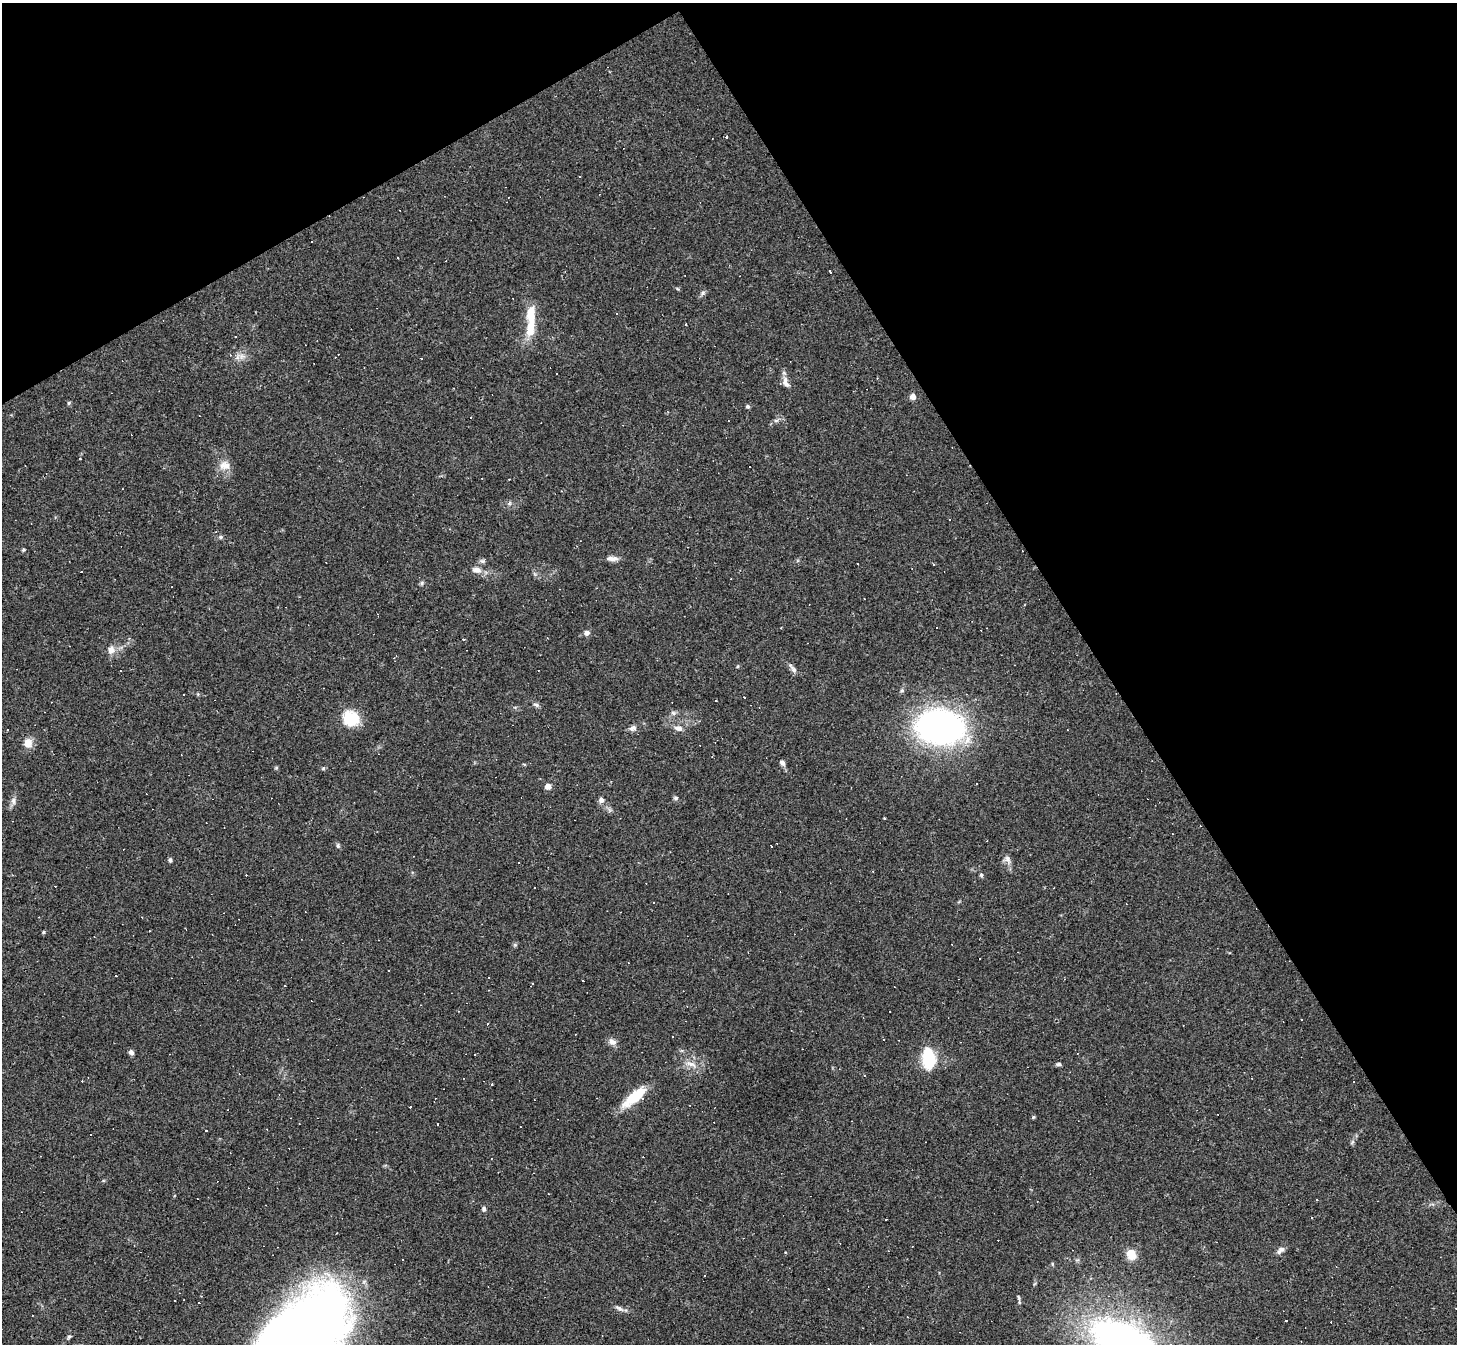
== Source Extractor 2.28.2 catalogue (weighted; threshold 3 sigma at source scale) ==
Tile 3 of 4 x 4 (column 3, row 1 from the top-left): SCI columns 2910-4364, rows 4316-5657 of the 5818 x 5809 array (HDU 1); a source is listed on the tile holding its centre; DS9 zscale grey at full resolution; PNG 1459 x 1346 px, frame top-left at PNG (2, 3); no overlay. Shown black and unused: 31% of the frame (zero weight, under 2 of 3 exposures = <1% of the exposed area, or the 3 px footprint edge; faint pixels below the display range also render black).
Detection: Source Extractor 2.28.2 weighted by HDU 2 'WHT'; one run over the whole footprint, this tile lists its part. Background 0.0487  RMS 0.0051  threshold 0.0227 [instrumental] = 3 sigma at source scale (4.5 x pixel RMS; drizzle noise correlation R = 1.50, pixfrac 1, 0.05/0.05 arcsec/px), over >= 5 px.
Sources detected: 139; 63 cosmic-ray / hot-pixel residue — not listed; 3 inside a brighter listed object's ellipse — not listed separately; the other 73 listed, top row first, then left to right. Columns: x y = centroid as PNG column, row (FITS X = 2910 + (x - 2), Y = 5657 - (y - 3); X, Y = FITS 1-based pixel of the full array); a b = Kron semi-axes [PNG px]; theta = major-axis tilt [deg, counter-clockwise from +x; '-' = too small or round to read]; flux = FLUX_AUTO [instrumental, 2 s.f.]
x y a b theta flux
726 137 3 3 - 5.4
830 271 4 3 - 1.9
703 293 7 4 46 1.1
617 314 3 3 - 5.4
686 324 3 2 - 0.52
530 328 18 9 85 9.5
235 337 3 3 - 1.2
242 356 7 6 - 2
786 382 15 7 -68 3.2
913 397 6 6 - 3
69 403 5 5 - 0.66
748 406 5 5 - 0.95
471 417 3 2 - 0.36
776 420 7 4 19 1
224 465 15 11 0 4.7
221 537 6 5 - 0.85
23 550 4 4 - 0.81
612 558 16 6 -2 2.7
482 561 7 4 -34 1
933 564 3 2 - 0.72
477 570 13 8 -5 3.4
82 571 3 3 - 1.3
422 583 7 4 72 0.75
587 633 7 6 - 1.9
111 650 10 9 - 3.3
793 669 15 5 -54 1.9
902 691 6 3 -18 0.64
183 694 3 3 - 1.3
536 705 8 4 -23 1.1
350 718 19 18 - 14
940 727 33 23 -6 220
633 728 10 7 18 1.8
678 728 11 7 -14 2.5
28 743 11 10 - 4.8
782 763 7 5 -43 1.6
276 768 6 3 18 0.53
323 768 5 5 - 0.65
548 786 5 4 - 5.2
676 798 6 5 - 0.93
601 800 5 5 - 2.2
13 801 11 6 -86 1.9
884 818 3 3 - 0.36
338 845 7 4 -72 0.87
1008 859 12 7 -62 2.2
170 860 5 4 - 1.1
981 875 6 5 - 0.82
534 888 3 2 - 0.53
653 902 3 2 - 0.57
43 932 4 4 - 0.64
284 986 3 2 - 0.43
458 1011 3 3 - 0.42
1301 1019 3 2 - 0.72
612 1042 12 8 -27 2.5
131 1052 7 5 -43 1.5
928 1059 22 11 -85 23
691 1064 16 6 -18 3.4
1058 1064 7 5 -12 0.93
864 1075 3 2 - 0.4
492 1084 3 3 - 2.6
634 1097 33 11 40 14
410 1107 3 3 - 0.58
1033 1117 5 3 - 0.52
90 1135 3 3 - 14
1352 1142 7 4 71 0.88
1317 1200 2 2 - 0.41
484 1209 6 5 - 1.1
1312 1218 3 2 - 0.36
1282 1249 8 6 -6 1.5
1131 1254 13 10 -65 6.3
175 1300 3 2 - 0.59
619 1308 14 4 -26 1.8
69 1336 7 5 46 0.86
1170 1344 4 4 - 0.89
Isophote crosses this tile's border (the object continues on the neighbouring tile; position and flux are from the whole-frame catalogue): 1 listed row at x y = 1170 1344